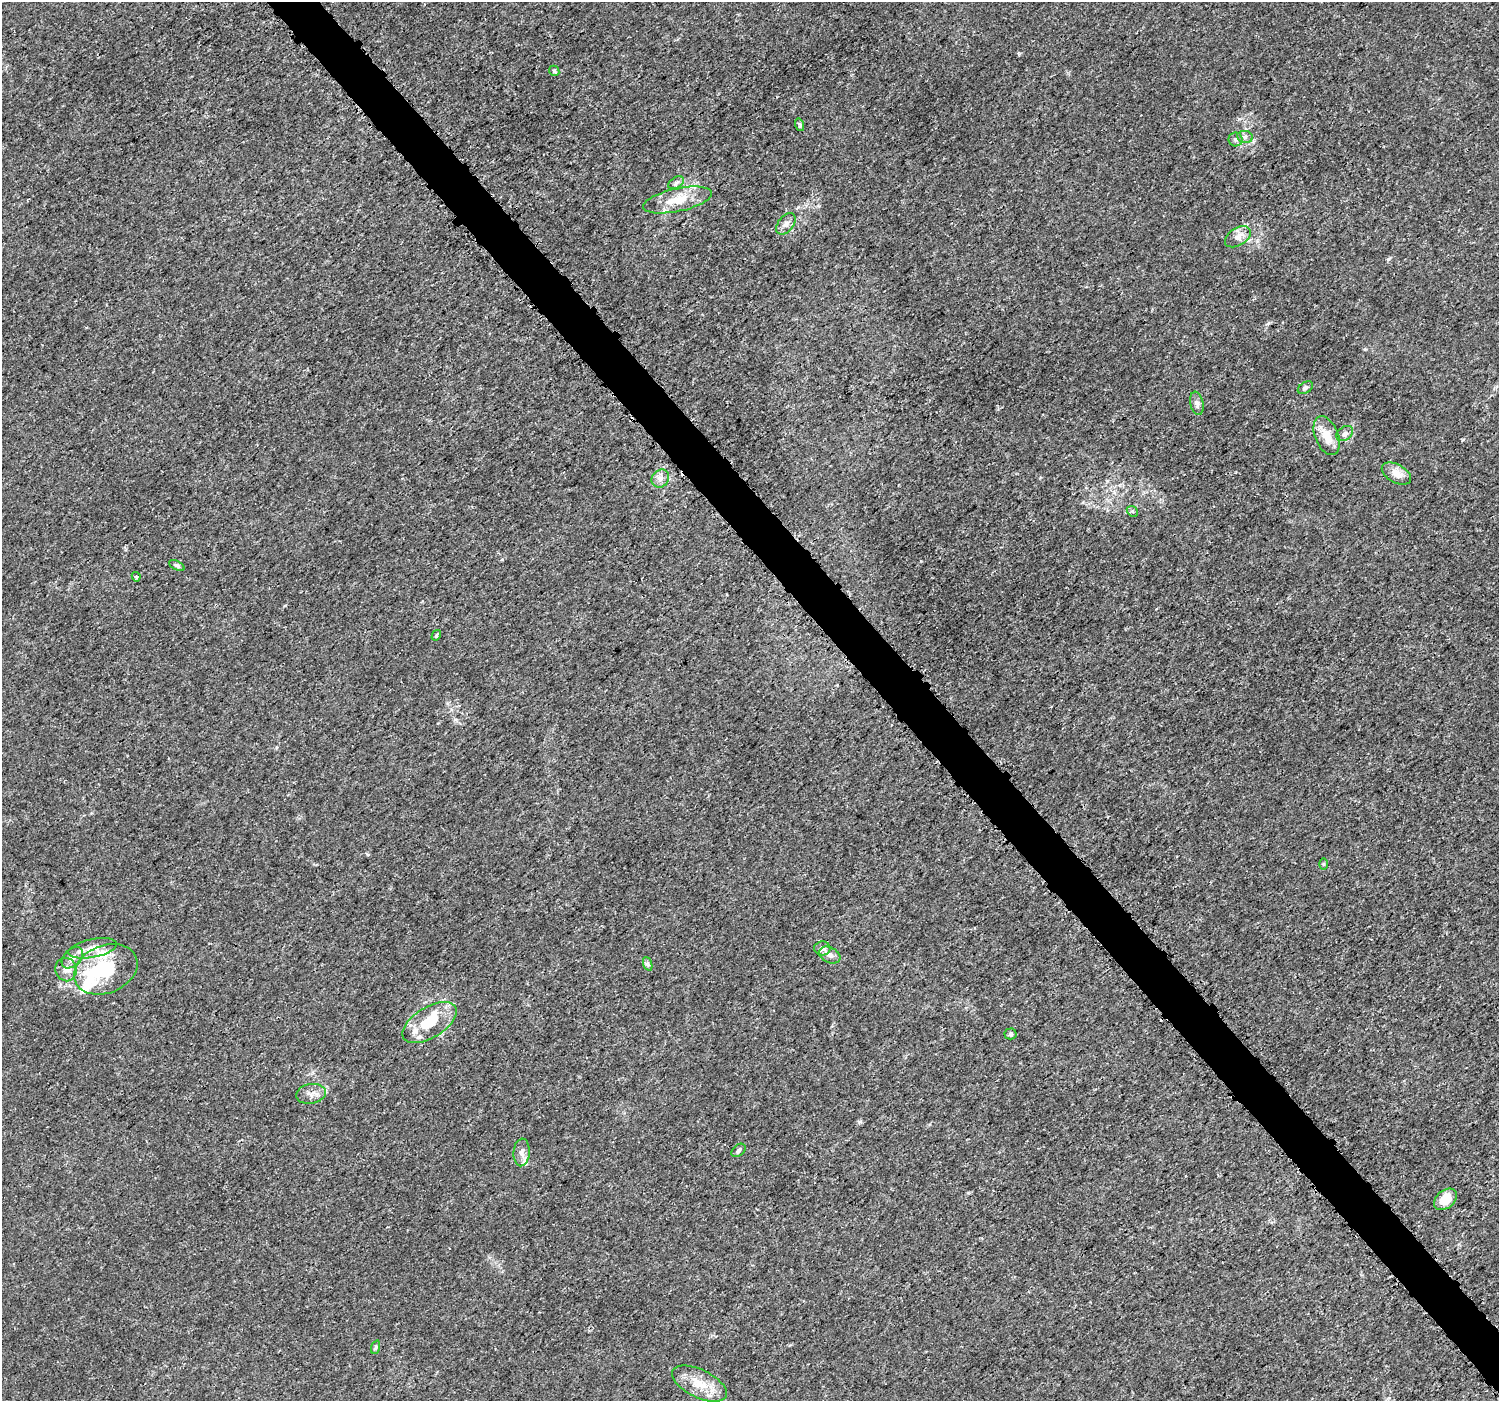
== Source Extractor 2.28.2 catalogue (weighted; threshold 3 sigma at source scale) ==
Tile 6 of 4 x 4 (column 2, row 2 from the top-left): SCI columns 1520-3016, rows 2965-4363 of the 6037 x 5992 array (HDU 1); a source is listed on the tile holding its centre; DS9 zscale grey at full resolution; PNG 1501 x 1403 px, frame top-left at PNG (2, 2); each listed source drawn as its Kron ellipse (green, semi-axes under 4 px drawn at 4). Shown black and unused: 4% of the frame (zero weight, under 3 of 5 exposures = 2% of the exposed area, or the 3 px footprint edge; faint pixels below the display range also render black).
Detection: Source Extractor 2.28.2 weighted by HDU 2 'WHT'; one run over the whole footprint, this tile lists its part. Background 0.00147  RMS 7.1e-04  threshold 0.00317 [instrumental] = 3 sigma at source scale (4.5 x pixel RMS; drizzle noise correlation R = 1.50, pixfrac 1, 0.0396/0.0396 arcsec/px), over >= 5 px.
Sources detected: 43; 2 inside a brighter object's white glare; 2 cosmic-ray / hot-pixel residue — neither listed nor drawn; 5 inside a brighter listed object's ellipse — not listed separately; the other 34 listed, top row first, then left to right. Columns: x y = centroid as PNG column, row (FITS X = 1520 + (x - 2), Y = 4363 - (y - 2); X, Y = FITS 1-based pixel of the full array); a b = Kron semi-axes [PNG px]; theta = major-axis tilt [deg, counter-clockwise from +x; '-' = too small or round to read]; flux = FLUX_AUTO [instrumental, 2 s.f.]
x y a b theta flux
554 71 5 4 - 0.099
800 125 6 4 -72 0.11
1245 137 8 6 -10 0.2
1235 139 7 7 - 0.19
676 183 8 5 31 0.19
678 200 35 11 12 1.7
786 224 12 7 51 0.35
1238 237 14 8 32 0.54
1305 388 8 5 32 0.19
1197 403 12 6 -77 0.27
1345 434 9 6 34 0.25
1327 436 20 11 -68 1.2
1396 474 16 9 -29 0.71
660 479 9 8 - 0.37
1132 511 6 4 -43 0.11
177 566 8 4 -27 0.14
136 577 5 4 - 0.11
436 635 6 3 59 0.12
1323 864 5 3 - 0.068
92 948 25 9 11 0.91
822 948 8 7 - 0.36
830 955 11 7 -24 0.3
72 958 12 8 44 0.46
648 964 7 4 -71 0.13
106 969 33 23 23 4.1
66 970 12 10 -77 0.47
430 1022 30 15 32 2.4
1010 1034 6 5 - 0.14
311 1094 15 10 9 0.52
738 1150 8 5 40 0.16
522 1152 14 8 86 0.4
1445 1199 13 9 39 1.2
376 1347 7 4 71 0.11
699 1384 30 14 -26 1.6
Unlisted compact peaks at least as high as the median listed source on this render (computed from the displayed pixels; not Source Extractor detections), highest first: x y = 1388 259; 1462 440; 1239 119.